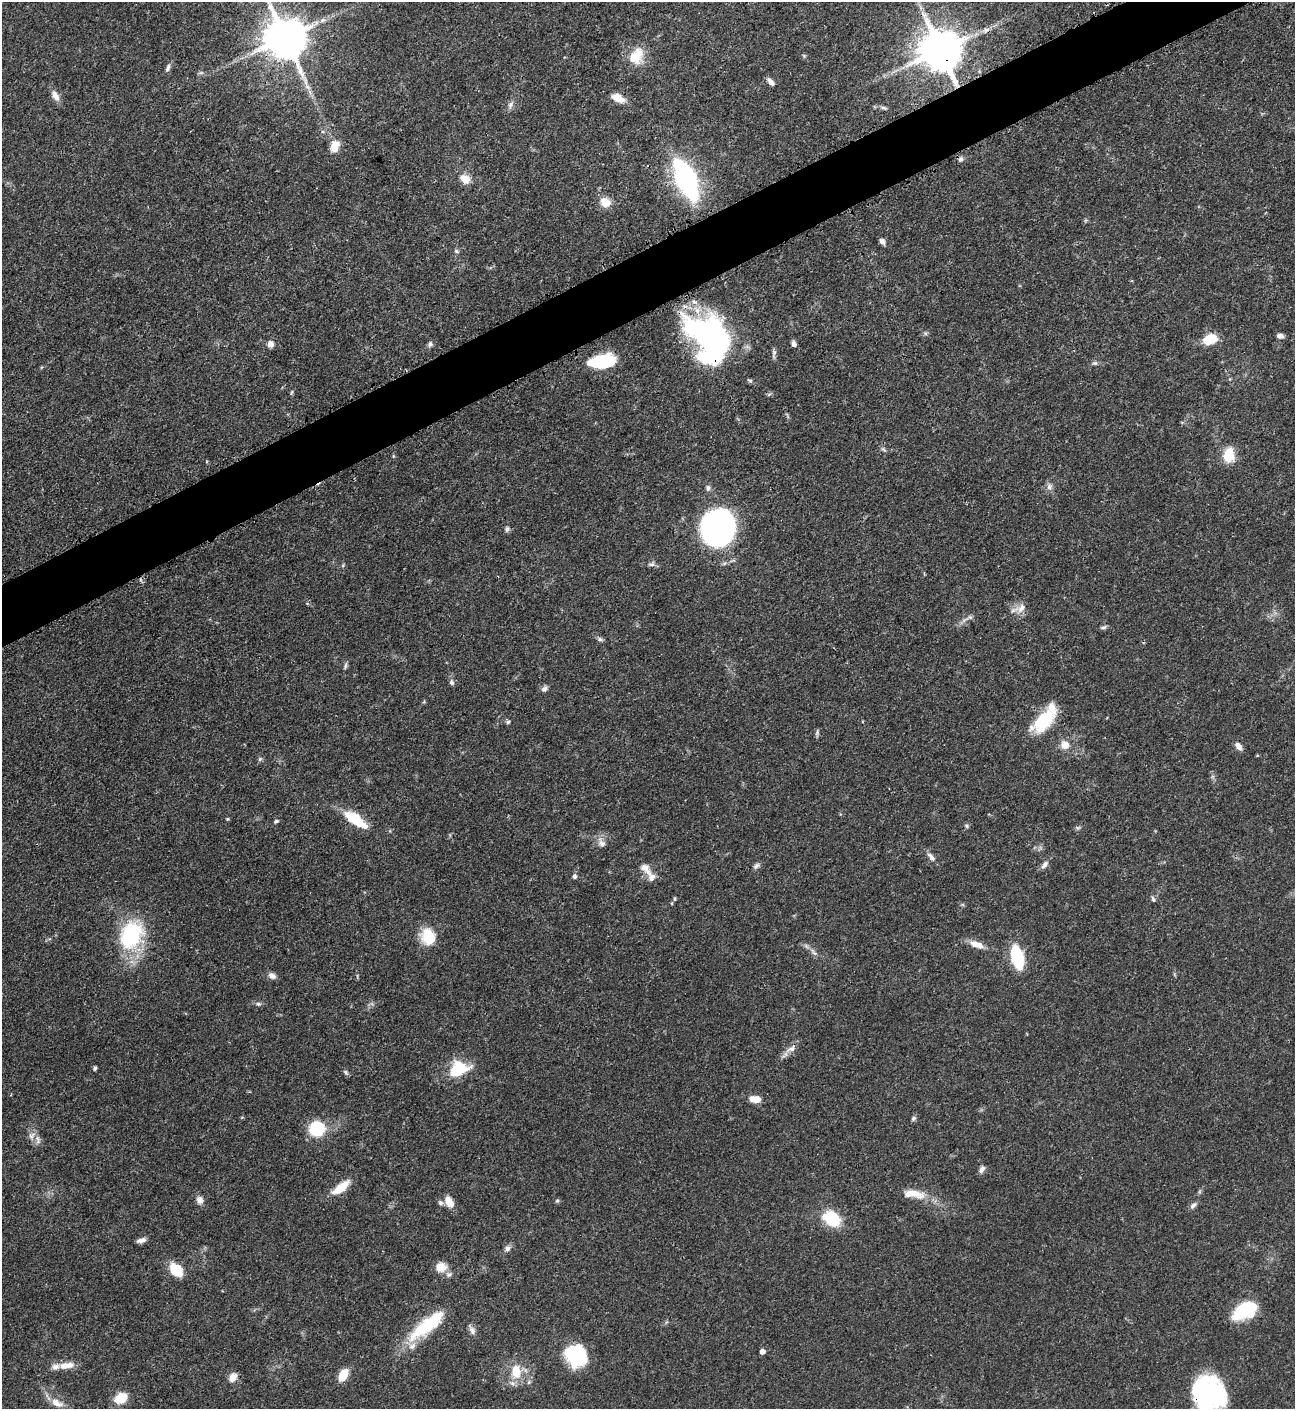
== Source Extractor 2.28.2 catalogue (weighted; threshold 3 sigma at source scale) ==
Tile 10 of 4 x 4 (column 2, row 3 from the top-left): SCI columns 1588-2880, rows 1419-2825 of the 5630 x 5648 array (HDU 1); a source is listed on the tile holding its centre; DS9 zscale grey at full resolution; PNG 1297 x 1411 px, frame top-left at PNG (2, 2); no overlay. Shown black and unused: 4% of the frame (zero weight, under 3 of 4 exposures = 1% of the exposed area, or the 3 px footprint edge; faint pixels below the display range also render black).
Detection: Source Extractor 2.28.2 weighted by HDU 2 'WHT'; one run over the whole footprint, this tile lists its part. Background 0.0528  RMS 0.0031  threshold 0.0141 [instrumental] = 3 sigma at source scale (4.5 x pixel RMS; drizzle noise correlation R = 1.50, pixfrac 1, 0.05/0.05 arcsec/px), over >= 5 px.
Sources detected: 117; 5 inside a brighter object's white glare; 1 cosmic-ray / hot-pixel residue — not listed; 6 inside a brighter listed object's ellipse — not listed separately; the other 105 listed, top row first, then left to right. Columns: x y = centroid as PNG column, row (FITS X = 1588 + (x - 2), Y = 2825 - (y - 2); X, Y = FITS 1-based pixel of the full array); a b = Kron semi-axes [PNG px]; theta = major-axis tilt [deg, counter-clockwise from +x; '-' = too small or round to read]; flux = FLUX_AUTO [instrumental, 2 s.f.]
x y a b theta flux
986 30 11 6 26 1.5
285 38 12 11 - 1200
940 50 12 12 - 1300
636 56 25 18 63 7.5
804 56 5 5 - 0.42
168 67 13 5 74 1.1
201 73 7 4 0 0.58
771 82 11 5 -46 1.5
310 92 7 4 -71 0.91
55 96 16 8 -61 2.4
615 97 20 10 -13 3
510 104 13 6 63 1.4
884 108 9 5 -14 0.74
335 146 15 10 68 4.2
465 179 13 10 -33 3.9
686 180 47 19 -66 49
605 202 12 11 - 4.2
882 241 8 5 -56 1.1
456 251 7 5 -28 0.62
1280 336 8 5 -9 1.3
712 337 58 34 -43 77
1210 339 10 7 20 15
270 344 8 7 - 1.9
430 344 7 7 - 0.88
794 344 8 5 -75 1.1
774 352 10 6 -89 0.99
602 361 23 11 8 24
1095 363 8 5 13 0.74
1230 379 4 4 - 0.28
750 381 8 5 -29 0.59
292 392 6 3 70 0.41
883 449 8 4 -31 0.63
1229 455 18 13 -89 7
1049 486 9 8 - 1.4
708 488 9 7 86 0.95
717 527 23 21 76 150
507 529 7 6 - 0.88
651 564 10 6 6 0.97
343 565 6 4 48 0.4
1021 608 15 9 59 2.7
970 617 8 6 8 0.91
1103 627 9 5 12 0.78
600 639 7 5 -44 0.73
345 666 10 4 80 0.73
452 682 8 6 -58 0.88
544 689 10 6 42 1.1
1045 719 35 14 51 17
508 722 6 5 - 0.64
817 732 10 5 75 0.67
1065 745 11 10 - 3.1
1238 746 10 6 -53 1.8
260 759 6 5 - 0.59
353 818 24 13 -27 10
227 819 5 4 - 0.35
276 821 6 4 17 0.55
966 826 7 5 -23 0.55
1078 828 7 4 1 0.55
602 843 16 9 -60 2.2
931 857 14 6 -49 1.6
1044 865 12 6 51 1.5
756 866 10 6 49 0.9
645 869 21 11 -47 3.1
574 876 6 6 - 0.81
675 899 6 4 90 0.42
1153 899 9 4 -68 0.69
132 934 30 23 65 31
428 937 18 15 -67 9.2
977 944 20 8 -20 3.3
813 952 13 5 -54 1.4
1017 957 16 8 -76 26
272 976 10 7 -29 1.6
258 1004 7 5 -2 0.72
791 1049 17 8 25 2.3
95 1068 5 4 - 0.69
458 1069 23 16 23 12
346 1072 8 5 -52 0.71
755 1099 12 7 -6 4.4
914 1118 7 5 47 0.69
317 1129 11 11 - 17
32 1136 12 9 61 1.9
982 1169 10 6 63 1.1
341 1187 25 9 37 6.1
914 1194 30 10 -7 6.1
200 1200 10 8 -59 1.9
449 1201 13 8 -58 3.8
557 1201 5 5 - 0.49
440 1202 7 6 - 0.81
1193 1205 11 6 41 1.1
832 1219 18 13 -59 12
141 1240 10 5 14 1.5
507 1249 8 7 - 1.1
441 1267 15 12 7 3.6
176 1270 12 9 -45 12
1244 1310 28 13 34 15
423 1328 48 16 46 17
472 1330 15 7 -61 1.5
762 1352 4 4 - 2.1
576 1356 21 17 -44 25
66 1365 19 8 7 4.3
516 1372 14 10 -87 8.3
343 1375 14 8 62 5.3
233 1377 10 8 54 2.9
1207 1396 41 26 -81 40
121 1398 13 10 30 6.8
57 1403 19 9 -25 3.4
Overlapping masked pixels (flux is a lower limit): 8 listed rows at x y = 986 30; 285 38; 940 50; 615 97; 712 337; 717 527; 1045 719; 1207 1396
Isophote crosses this tile's border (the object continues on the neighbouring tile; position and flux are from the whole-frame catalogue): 2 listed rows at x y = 285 38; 1207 1396